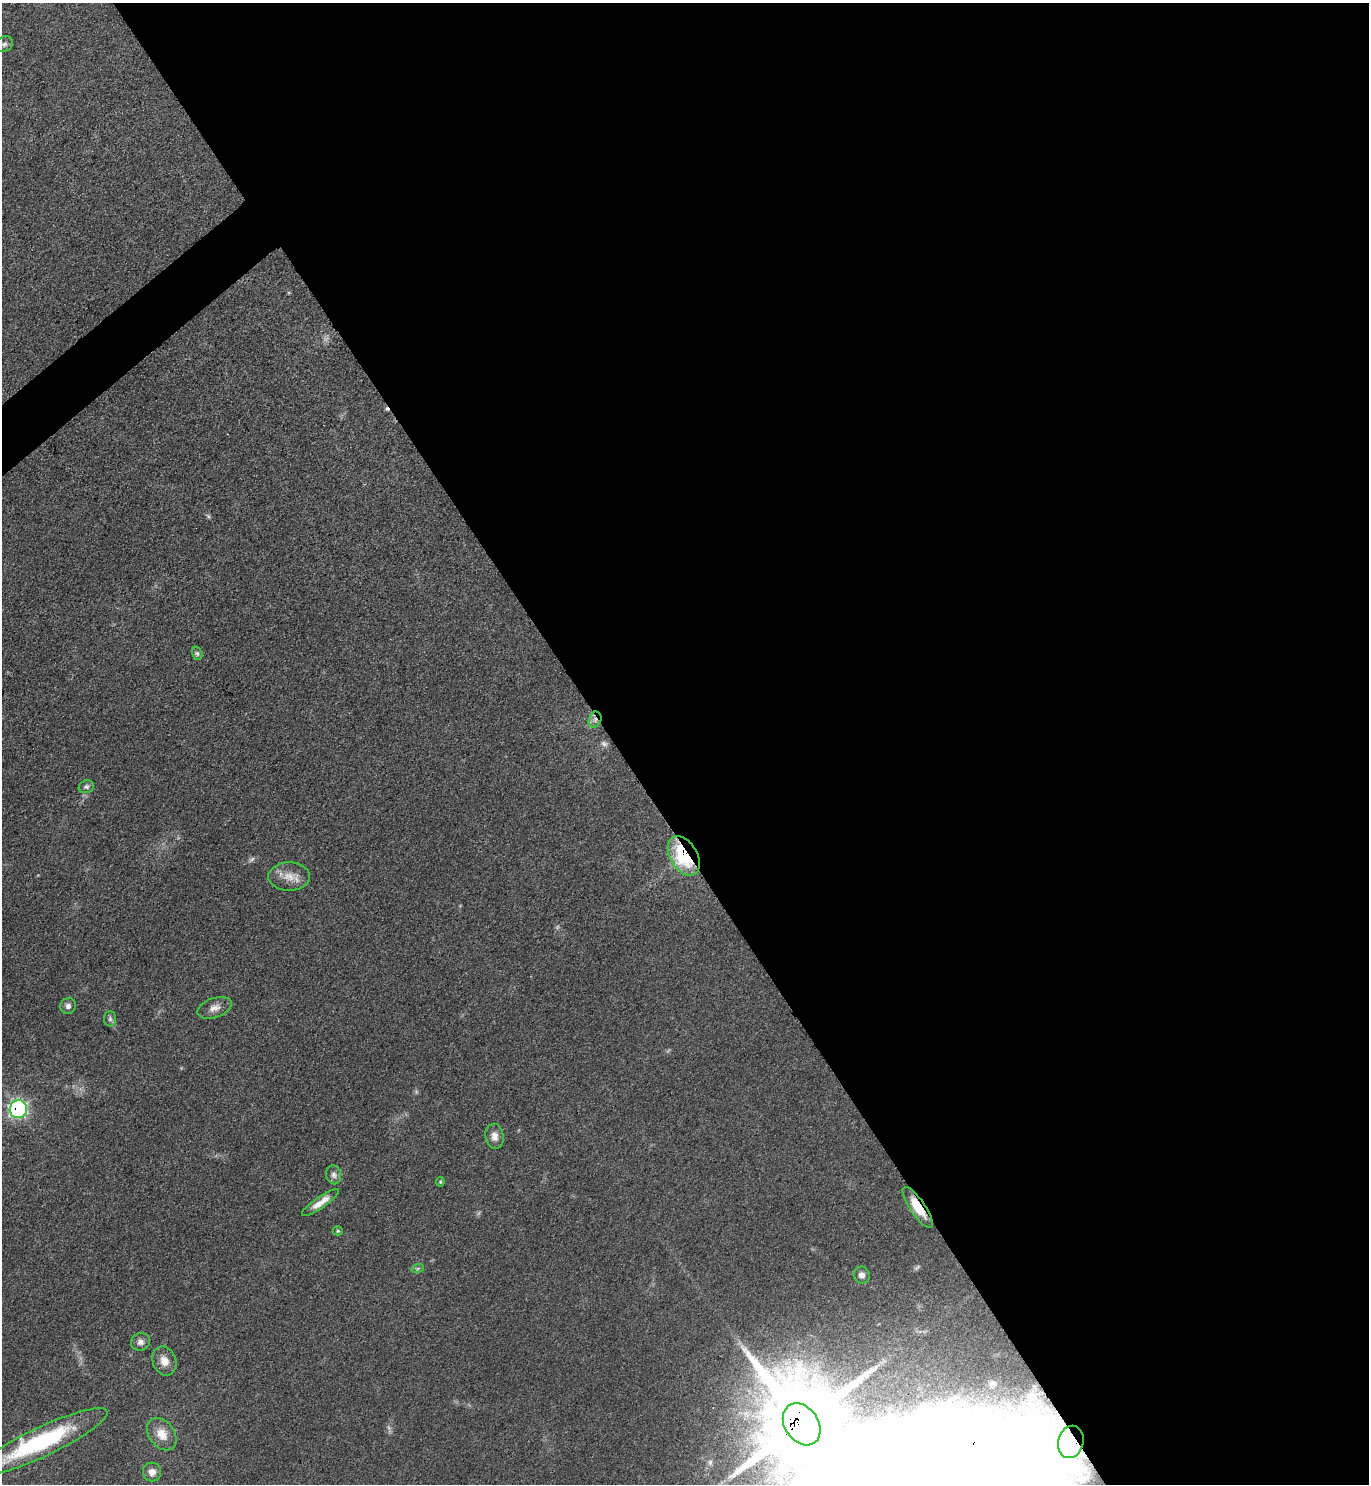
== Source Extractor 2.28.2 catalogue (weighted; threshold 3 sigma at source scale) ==
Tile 8 of 4 x 4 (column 4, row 2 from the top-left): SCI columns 4259-5625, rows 2966-4447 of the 5924 x 5929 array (HDU 1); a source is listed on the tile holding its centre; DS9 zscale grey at full resolution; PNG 1371 x 1486 px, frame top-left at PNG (2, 3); each listed source drawn as its Kron ellipse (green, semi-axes under 4 px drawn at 4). Shown black and unused: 56% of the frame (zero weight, under 3 of 4 exposures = <1% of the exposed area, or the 3 px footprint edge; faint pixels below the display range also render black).
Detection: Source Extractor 2.28.2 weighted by HDU 2 'WHT'; one run over the whole footprint, this tile lists its part. Background 0.0759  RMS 0.0061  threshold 0.0275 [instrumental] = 3 sigma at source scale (4.5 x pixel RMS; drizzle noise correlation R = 1.50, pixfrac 1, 0.05/0.05 arcsec/px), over >= 5 px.
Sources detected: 33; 6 too faint to see at this stretch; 1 inside a brighter object's white glare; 1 cosmic-ray / hot-pixel residue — neither listed nor drawn; the other 25 listed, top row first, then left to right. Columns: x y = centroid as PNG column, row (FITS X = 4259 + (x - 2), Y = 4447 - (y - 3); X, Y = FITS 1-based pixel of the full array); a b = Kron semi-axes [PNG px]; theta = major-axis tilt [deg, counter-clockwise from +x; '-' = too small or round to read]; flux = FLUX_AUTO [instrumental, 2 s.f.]
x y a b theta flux
4 44 9 7 32 2.1
197 653 7 5 -74 1.3
595 720 8 6 69 2.5
86 787 8 6 21 1.6
684 856 21 13 -59 51
289 877 21 14 0 8.9
68 1006 8 7 - 2.3
214 1008 18 9 18 4.9
110 1019 8 6 -90 1.6
18 1109 9 8 - 150
494 1136 12 9 -82 4.8
334 1175 9 7 -77 2.4
440 1182 4 4 - 0.67
320 1202 22 5 35 6
918 1207 24 7 -56 13
338 1231 5 4 - 0.84
418 1268 6 4 19 0.9
862 1275 8 8 - 3.7
140 1342 10 8 19 3.2
164 1361 15 11 -68 6.4
802 1424 23 16 -56 9600
162 1434 18 12 -53 9.4
42 1442 71 14 25 76
1071 1442 16 12 77 7.7
152 1472 9 9 - 4.3
Overlapping masked pixels (flux is a lower limit): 6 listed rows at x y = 595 720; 684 856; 18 1109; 918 1207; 802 1424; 1071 1442
Isophote crosses this tile's border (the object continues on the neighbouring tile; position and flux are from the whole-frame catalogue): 1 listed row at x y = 42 1442